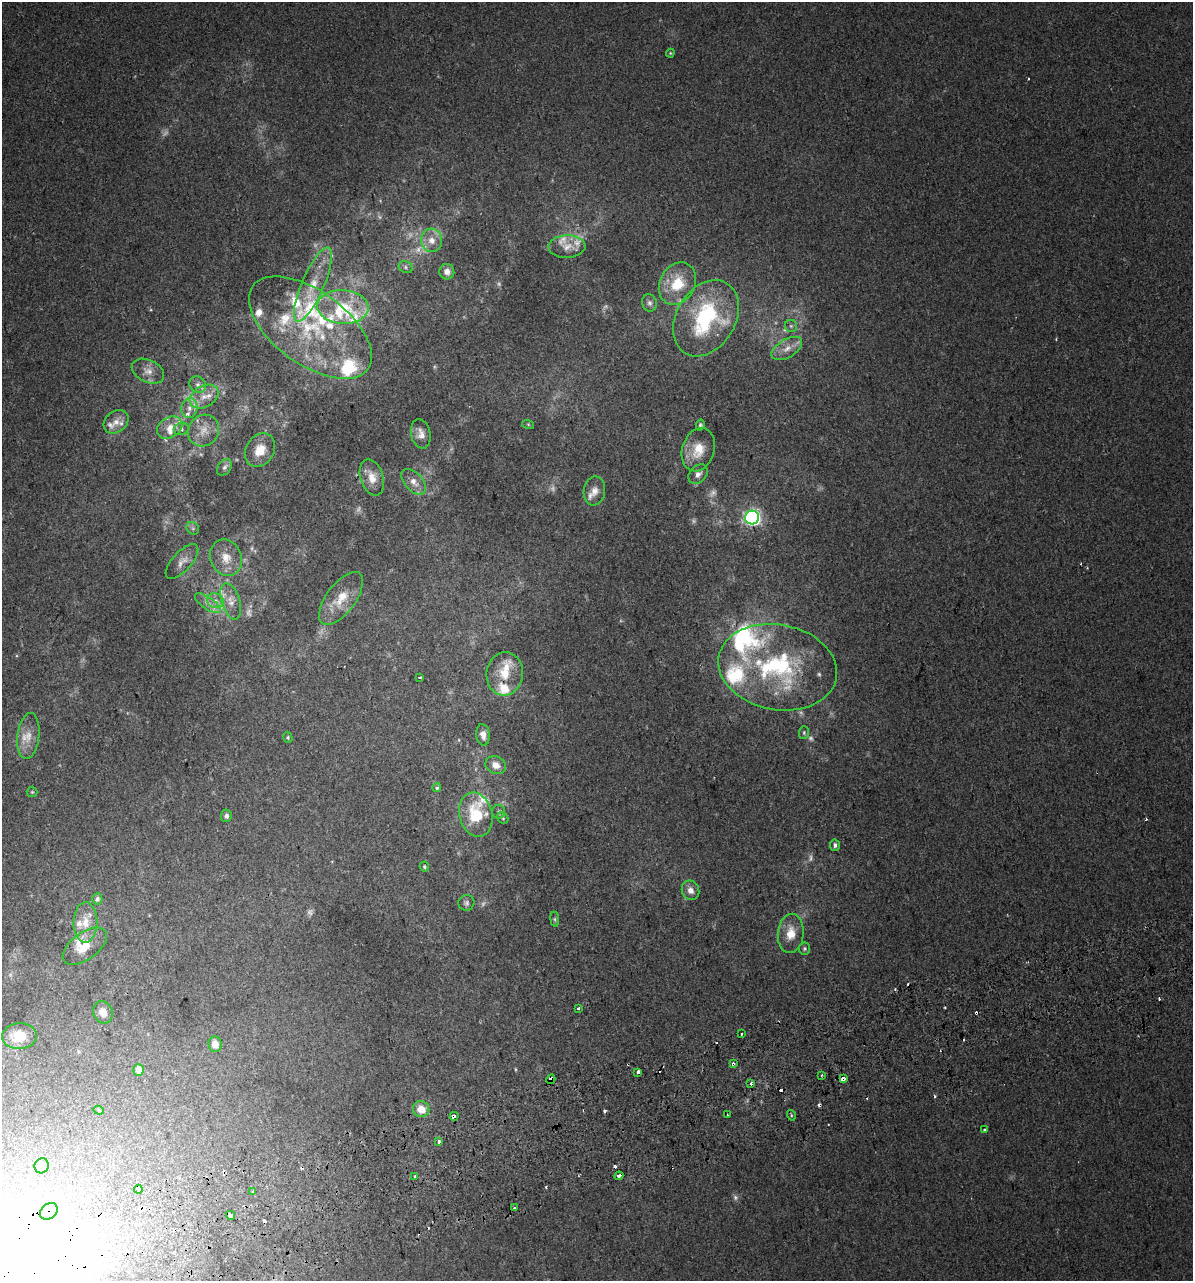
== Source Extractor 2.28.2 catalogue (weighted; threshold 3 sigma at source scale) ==
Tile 7 of 4 x 4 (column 3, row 2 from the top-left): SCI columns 2439-3629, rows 2599-3877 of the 4925 x 5196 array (HDU 1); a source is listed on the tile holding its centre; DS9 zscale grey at full resolution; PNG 1195 x 1283 px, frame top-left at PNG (2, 2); each listed source drawn as its Kron ellipse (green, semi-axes under 4 px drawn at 4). Shown black and unused: <1% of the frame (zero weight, under 2 of 3 exposures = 2% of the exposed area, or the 3 px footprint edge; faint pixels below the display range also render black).
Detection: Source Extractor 2.28.2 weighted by HDU 2 'WHT'; one run over the whole footprint, this tile lists its part. Background 0.00299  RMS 0.0037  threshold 0.0168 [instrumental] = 3 sigma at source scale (4.5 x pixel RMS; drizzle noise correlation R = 1.50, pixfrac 1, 0.0396/0.0396 arcsec/px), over >= 5 px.
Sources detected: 168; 26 too faint to see at this stretch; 1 inside a brighter object's white glare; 22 cosmic-ray / hot-pixel residue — neither listed nor drawn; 29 inside a brighter listed object's ellipse — not listed separately; the other 90 listed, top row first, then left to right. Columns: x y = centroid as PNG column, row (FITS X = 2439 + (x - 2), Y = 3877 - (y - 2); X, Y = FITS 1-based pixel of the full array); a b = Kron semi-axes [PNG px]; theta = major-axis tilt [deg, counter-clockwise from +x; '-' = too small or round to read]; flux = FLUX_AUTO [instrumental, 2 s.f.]
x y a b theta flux
670 53 4 4 - 0.38
432 240 12 10 -83 4
567 246 18 11 2 4.2
406 267 7 6 - 0.97
447 272 8 7 - 2.7
677 284 22 17 62 12
313 285 40 11 67 11
649 303 9 7 -73 1.3
343 307 26 17 -3 15
706 318 41 29 59 36
791 326 6 6 - 0.72
310 328 71 36 -36 47
787 348 17 9 31 3.9
148 371 17 11 -25 3.7
198 385 9 7 -35 1.6
204 397 15 10 29 4.6
189 408 10 8 79 2.4
116 422 13 10 37 3.2
528 424 6 4 -19 0.41
700 425 5 4 - 0.76
170 427 13 10 33 4
181 429 7 6 - 1.4
204 431 16 15 - 5.6
421 434 15 9 -79 2.8
260 450 17 14 59 6.8
698 450 22 16 72 8.5
224 467 9 6 50 1.3
698 474 11 8 47 1.9
372 477 19 11 -72 5
414 482 15 9 -48 3.2
594 491 14 10 80 3.1
752 517 7 7 - 110
193 528 7 5 -46 0.79
226 558 19 15 -65 6
182 562 22 9 48 3.4
341 598 31 14 53 8.2
216 601 8 7 - 1.9
231 601 19 9 -72 3.8
208 603 15 6 -35 2.5
778 667 60 42 -11 60
505 674 21 18 83 8.5
420 677 4 2 - 0.54
804 732 6 5 - 0.62
483 735 11 6 -84 2.4
28 736 23 11 83 5.7
288 737 5 4 - 0.54
496 765 11 8 -24 3.1
437 788 4 4 - 0.91
32 792 5 5 - 0.5
499 812 7 6 - 0.92
476 815 22 16 -75 15
226 816 6 5 - 1.2
503 818 6 5 - 0.57
835 845 6 5 - 1.1
424 866 5 4 - 0.54
691 890 10 8 -67 2.6
97 899 5 5 - 1.1
466 903 8 8 - 1.1
555 919 7 4 -82 0.58
85 922 20 12 89 6.3
791 933 19 13 85 6.4
85 946 26 13 36 7.7
805 949 6 6 - 0.68
579 1008 3 3 - 1.1
103 1012 11 9 -68 3.8
741 1034 3 3 - 0.72
19 1036 17 13 3 8.4
215 1044 8 6 -84 4.4
733 1064 4 3 - 1.5
139 1070 6 5 - 3.3
638 1072 4 3 - 2
822 1075 3 3 - 1.1
551 1079 5 3 - 54
843 1079 4 3 - 4
751 1083 3 3 - 1.6
421 1109 8 8 - 5.2
99 1110 5 4 - 0.47
728 1115 2 2 - 0.37
791 1115 5 3 - 0.39
454 1116 4 3 - 8.9
985 1130 4 3 - 1.1
439 1141 3 3 - 3.7
42 1166 7 7 - 3.7
619 1176 4 3 - 3
414 1177 3 3 - 2.1
138 1189 4 3 - 3.5
252 1192 3 3 - 1
515 1208 3 3 - 1.3
49 1211 9 7 40 2.7
230 1215 5 3 - 9.2
Overlapping masked pixels (flux is a lower limit): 8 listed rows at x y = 733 1064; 551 1079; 843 1079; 454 1116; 619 1176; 138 1189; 49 1211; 230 1215